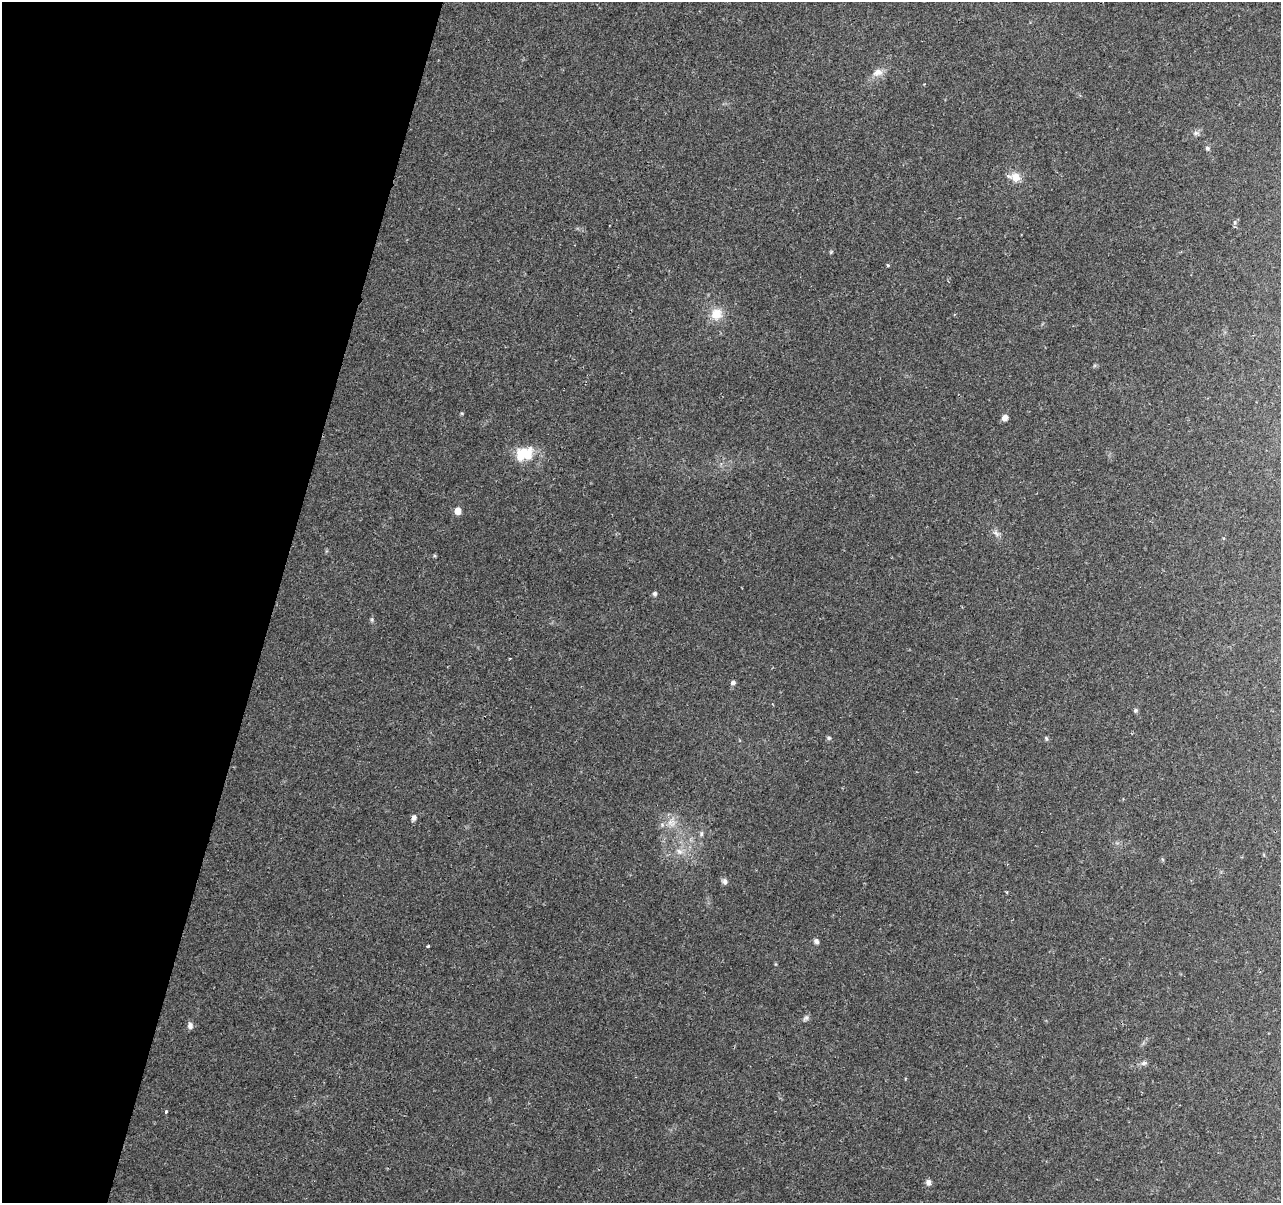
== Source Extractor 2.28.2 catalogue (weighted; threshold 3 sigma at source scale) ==
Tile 9 of 4 x 4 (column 1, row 3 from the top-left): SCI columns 16-1294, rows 1473-2673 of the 5156 x 5407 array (HDU 1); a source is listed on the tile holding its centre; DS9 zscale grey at full resolution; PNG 1283 x 1205 px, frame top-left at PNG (2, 2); no overlay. Shown black and unused: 21% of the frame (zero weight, under 2 of 3 exposures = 3% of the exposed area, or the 3 px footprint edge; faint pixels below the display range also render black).
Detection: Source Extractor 2.28.2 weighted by HDU 2 'WHT'; one run over the whole footprint, this tile lists its part. Background 0.117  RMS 0.0067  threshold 0.0302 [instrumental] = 3 sigma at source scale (4.5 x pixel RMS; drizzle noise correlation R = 1.50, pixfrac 1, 0.0396/0.0396 arcsec/px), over >= 5 px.
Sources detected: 32; all 32 listed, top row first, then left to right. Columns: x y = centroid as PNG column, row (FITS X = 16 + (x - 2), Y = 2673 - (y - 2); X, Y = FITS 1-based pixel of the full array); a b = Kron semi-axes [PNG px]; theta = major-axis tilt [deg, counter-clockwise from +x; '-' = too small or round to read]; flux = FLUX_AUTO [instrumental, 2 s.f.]
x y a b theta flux
878 72 15 10 21 5.8
1196 133 9 6 -9 2
1208 148 6 6 - 1.4
1015 177 15 11 -13 7.4
1235 222 8 5 85 1.3
831 252 6 4 46 0.82
888 265 4 3 - 0.79
716 314 16 14 61 11
462 413 4 4 - 0.67
1005 418 6 6 - 3.7
524 454 22 16 17 20
457 511 7 6 - 4.7
996 533 10 6 -40 2.6
655 594 6 5 - 1.4
372 619 7 4 90 1.1
733 683 6 5 - 1.9
1135 710 5 5 - 1.3
829 738 6 5 - 1.1
1046 738 6 5 - 1.1
414 818 7 6 - 2.3
672 822 16 12 75 8.1
701 834 8 5 85 1.5
679 851 11 7 -39 4.2
725 881 8 7 - 2.2
1007 892 4 3 - 0.76
816 941 7 6 - 2
428 946 3 3 - 2.8
806 1018 8 6 22 1.8
190 1026 8 7 - 2.5
1144 1063 8 6 1 1.8
166 1112 4 3 - 1.3
928 1182 7 6 - 2.6